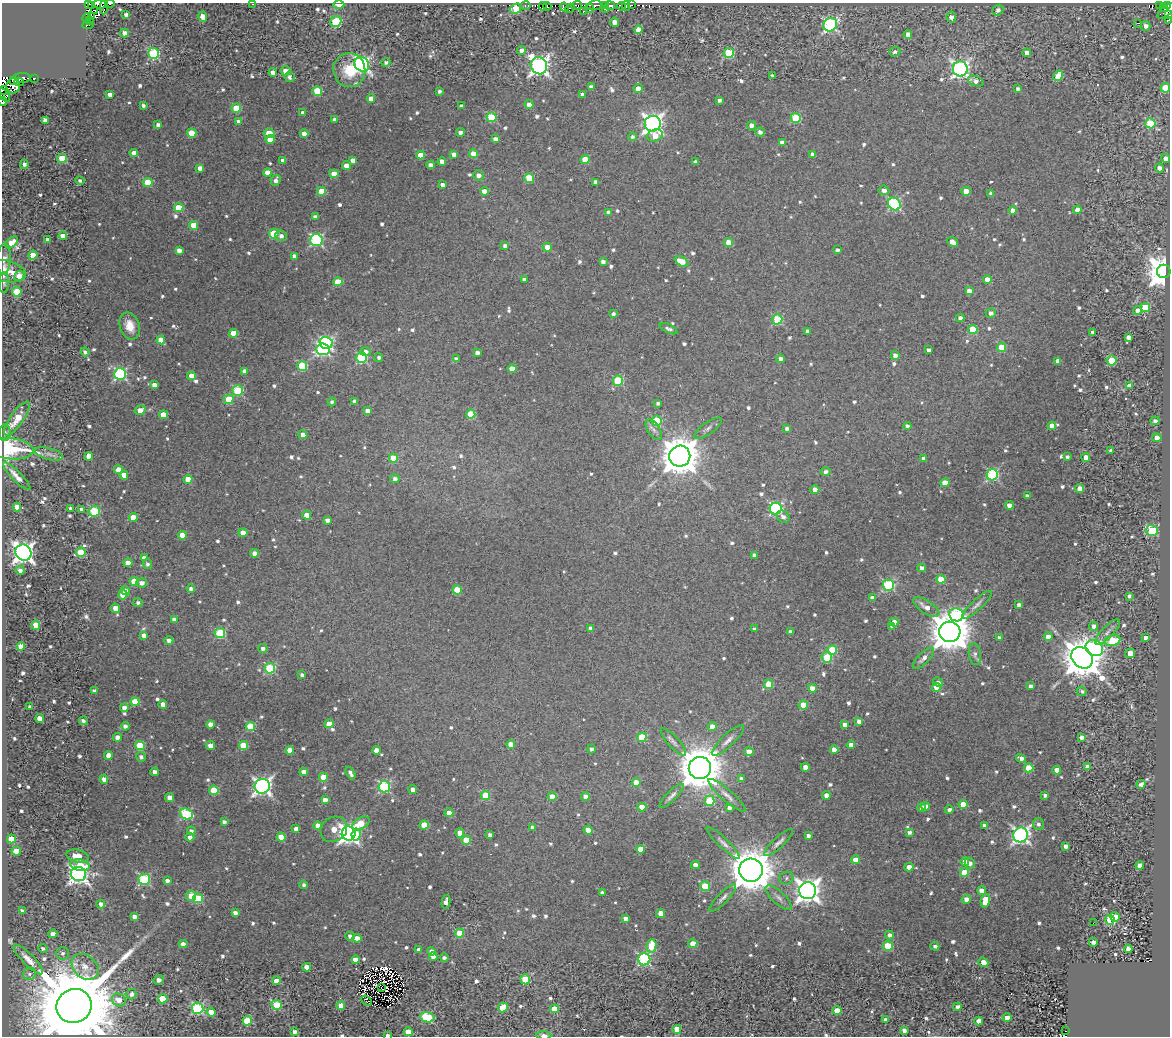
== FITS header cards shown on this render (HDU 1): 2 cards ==
NAXIS1  =                 1168
NAXIS2  =                 1034

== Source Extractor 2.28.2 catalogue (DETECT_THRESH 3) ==
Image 1168 x 1034 px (HDU 1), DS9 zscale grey, 1 PNG px = 1 image px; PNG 1172 x 1038 px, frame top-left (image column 1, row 1034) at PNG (2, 3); each listed source drawn as its Kron ellipse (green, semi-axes under 4 px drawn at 4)
Background 0.944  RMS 0.47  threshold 1.42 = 3 sigma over >= 5 px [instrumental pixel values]
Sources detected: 896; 14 with non-positive FLUX_AUTO (blend fragments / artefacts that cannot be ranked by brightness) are neither listed nor drawn; of the other 882, the 500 brightest by FLUX_AUTO listed and drawn (382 fainter detections omitted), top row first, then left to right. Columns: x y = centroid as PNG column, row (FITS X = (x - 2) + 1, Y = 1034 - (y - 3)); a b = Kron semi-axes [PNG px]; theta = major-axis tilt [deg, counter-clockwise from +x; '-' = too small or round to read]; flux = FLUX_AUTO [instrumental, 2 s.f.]
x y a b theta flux
88 3 4 2 - 770
110 3 5 2 - 100
100 4 7 4 -6 220
252 4 2 2 - 120
92 5 3 2 - 880
339 5 5 4 - 310
576 5 5 4 - 450
594 5 8 4 11 710
605 5 3 2 - 220
631 5 3 2 - 460
1167 5 3 2 - 91
526 6 5 3 - 280
543 6 4 3 - 580
547 6 4 2 - 190
610 6 5 3 - 1200
622 6 4 3 - 960
626 6 5 2 - 350
1159 6 4 3 - 470
104 7 7 3 89 380
564 7 4 3 - 160
1163 7 3 2 - 150
570 8 5 4 - 350
590 8 5 3 - 110
516 9 6 4 32 2500
606 10 3 2 - 120
998 10 6 5 - 130
95 11 3 2 - 170
1166 11 10 5 39 690
583 12 4 2 - 220
1168 14 3 2 - 180
126 15 4 4 - 130
91 17 3 2 - 240
203 17 5 4 - 310
951 17 5 4 - 150
87 18 5 3 - 410
1168 20 4 2 - 130
90 21 3 3 - 230
336 21 6 5 - 1500
614 22 4 4 - 220
1137 23 3 2 - 1900
88 25 6 2 5 680
830 25 7 6 - 5200
1146 26 5 4 - 170
638 30 4 4 - 550
124 33 4 4 - 230
908 34 4 4 - 210
522 50 4 4 - 170
895 52 5 4 - 100
1027 52 4 4 - 250
154 53 5 5 - 3200
729 53 5 5 - 1600
386 62 4 4 - 93
362 64 8 7 - 8400
539 66 9 8 - 15000
960 69 7 7 - 12000
349 70 17 16 - 1100
286 71 5 4 - 370
273 72 4 4 - 260
773 76 4 3 - 95
1058 76 6 4 59 820
290 77 5 5 - 130
22 78 8 5 2 580
34 78 3 3 - 90
13 80 4 3 - 240
976 81 8 5 -20 180
19 82 5 3 - 540
13 86 7 7 - 360
591 87 4 4 - 140
638 88 4 4 - 250
1165 88 5 4 - 1200
1018 89 4 4 - 110
3 90 5 4 - 400
317 91 5 5 - 1400
439 91 3 3 - 92
110 94 4 3 - 170
4 95 8 4 -54 870
582 95 4 3 - 120
371 99 4 4 - 300
719 100 4 3 - 110
3 102 4 2 - 290
143 105 4 3 - 91
529 105 4 4 - 270
462 106 4 4 - 150
236 108 5 4 - 1100
303 113 4 4 - 200
492 117 5 5 - 1500
796 118 5 5 - 2000
45 120 4 4 - 280
334 120 4 3 - 140
239 122 4 4 - 130
1150 123 5 5 - 1800
653 124 8 7 - 17000
158 125 4 4 - 140
751 125 4 4 - 210
461 132 4 4 - 170
760 132 5 4 - 150
192 133 4 4 - 990
269 133 5 4 - 740
304 134 4 4 - 270
655 135 8 6 16 470
632 137 4 4 - 91
270 139 5 4 - 370
495 139 4 4 - 170
782 143 4 4 - 250
134 153 4 4 - 310
454 154 4 4 - 160
473 154 4 4 - 460
813 154 4 4 - 200
421 155 4 4 - 500
1166 158 4 4 - 140
62 159 5 4 - 990
283 160 4 4 - 170
353 160 4 4 - 170
585 160 4 4 - 760
442 161 4 4 - 230
695 162 4 3 - 120
24 164 4 4 - 120
430 165 4 4 - 180
346 166 4 4 - 430
200 168 4 4 - 230
1159 168 4 4 - 170
267 173 4 4 - 410
334 174 4 4 - 390
478 175 5 5 - 180
529 178 5 4 - 1300
80 180 5 4 - 88
276 180 6 4 69 160
148 182 5 4 - 1000
596 182 4 4 - 160
443 185 4 4 - 230
884 190 5 5 - 170
321 191 4 4 - 740
484 191 4 4 - 210
966 191 4 4 - 480
991 193 4 4 - 90
894 204 7 6 - 4400
179 208 4 4 - 1100
1077 210 4 4 - 390
1013 211 4 4 - 390
608 213 4 4 - 170
315 217 4 4 - 140
193 225 4 4 - 590
274 234 5 5 - 1500
63 236 4 4 - 330
281 236 6 5 - 140
47 240 4 3 - 92
316 240 6 6 - 4600
12 242 7 4 42 470
952 242 6 4 -36 290
729 243 4 4 - 680
505 246 4 4 - 120
547 247 4 4 - 330
179 250 4 4 - 210
837 250 4 3 - 100
33 255 4 4 - 680
295 256 4 4 - 200
4 259 15 6 87 160
681 261 7 4 -27 590
603 262 4 4 - 160
7 271 19 10 -13 680
1164 271 7 6 - 72000
19 276 5 5 - 270
524 279 4 3 - 130
987 279 4 4 - 310
338 282 5 4 - 990
4 283 11 5 -89 87
969 291 4 4 - 220
17 292 5 5 - 700
1145 307 5 4 - 1200
1138 310 4 4 - 270
991 313 5 5 - 130
613 314 4 3 - 100
960 318 4 4 - 140
777 319 5 5 - 2100
130 326 14 9 -70 530
669 329 9 4 -24 99
973 329 4 4 - 1000
808 331 4 4 - 130
1093 332 3 3 - 140
233 333 4 4 - 760
1128 337 4 4 - 180
161 340 4 4 - 420
326 343 6 5 - 5000
1002 347 4 4 - 890
323 349 7 6 - 6000
928 350 4 3 - 120
85 352 5 4 - 96
365 352 5 4 - 120
477 353 4 4 - 150
895 355 4 4 - 190
362 358 5 5 - 2600
379 358 4 4 - 99
456 359 4 3 - 100
780 359 4 4 - 140
1058 361 4 4 - 310
1112 361 5 5 - 1500
302 366 5 5 - 1800
512 369 4 4 - 330
245 371 4 4 - 260
120 374 6 6 - 4600
191 376 4 4 - 380
618 381 5 5 - 1800
154 385 4 4 - 260
1129 386 4 4 - 320
238 391 5 5 - 2300
229 399 5 4 - 940
355 401 4 4 - 130
332 402 4 4 - 98
658 403 4 3 - 91
140 410 6 4 29 380
367 411 4 4 - 240
471 414 4 4 - 1000
163 415 4 4 - 550
17 418 20 6 54 740
656 421 5 5 - 1500
1155 421 4 4 - 120
907 426 4 4 - 100
1052 426 4 4 - 370
708 428 16 6 35 140
787 428 4 4 - 89
654 430 11 6 -59 150
5 433 8 5 -87 100
303 435 4 4 - 310
1157 438 4 4 - 400
11 449 23 10 -6 3400
1111 450 3 3 - 93
49 454 14 5 -15 160
89 456 4 4 - 420
680 456 10 10 - 92000
1067 457 4 3 - 92
393 458 5 4 - 880
1086 458 4 4 - 610
924 459 4 4 - 210
118 470 4 4 - 460
825 472 5 4 - 120
124 475 4 4 - 370
992 475 6 5 - 3800
17 476 19 5 -45 280
188 479 4 4 - 540
395 479 5 4 - 160
945 483 4 4 - 710
1079 489 4 4 - 290
815 490 4 4 - 350
1027 496 4 4 - 140
1009 505 4 4 - 250
17 507 4 4 - 390
71 508 3 3 - 110
82 509 4 3 - 140
776 509 6 6 - 4600
94 511 6 5 - 2000
307 515 4 4 - 300
133 517 4 4 - 540
783 517 7 5 -38 120
327 520 4 4 - 150
1152 530 6 5 - 2400
243 533 4 4 - 400
182 535 4 4 - 520
81 552 5 4 - 920
23 553 8 7 - 20000
255 553 4 4 - 300
754 555 4 4 - 110
144 558 4 4 - 190
128 563 4 4 - 400
147 564 5 4 - 91
922 568 4 4 - 140
20 570 5 4 - 140
941 579 4 4 - 790
134 581 4 4 - 740
142 583 5 4 - 190
888 585 5 5 - 3300
191 589 4 4 - 130
457 590 4 4 - 820
125 591 5 4 - 150
123 595 5 4 - 580
1129 596 4 3 - 88
872 598 4 4 - 240
138 602 5 4 - 98
977 605 19 5 43 160
1019 605 4 3 - 140
926 607 15 6 -32 330
115 608 4 4 - 330
956 615 7 6 - 2700
174 620 4 4 - 190
894 622 4 4 - 330
36 625 4 4 - 620
1094 626 4 4 - 160
892 627 4 3 - 100
591 628 4 4 - 120
754 629 4 3 - 110
790 632 4 4 - 100
950 632 10 10 - 100000
1107 632 17 6 46 180
220 633 5 5 - 2200
144 635 4 4 - 190
1048 637 4 4 - 210
1146 637 4 3 - 140
999 638 4 3 - 94
169 640 4 4 - 140
1112 641 8 5 12 1000
21 646 4 4 - 680
1094 648 9 7 -31 5100
263 649 5 4 - 130
832 650 5 5 - 1200
1130 653 5 5 - 410
975 654 11 6 -81 120
827 657 5 5 - 1500
923 658 14 5 45 160
1082 658 12 9 -45 97000
270 668 5 5 - 2400
302 675 4 4 - 110
938 682 5 4 - 91
769 684 4 4 - 1000
1031 686 4 4 - 130
936 687 4 4 - 580
812 688 4 4 - 340
94 691 4 3 - 89
1082 691 5 4 - 91
135 702 4 4 - 880
163 704 4 4 - 250
803 705 4 4 - 740
30 707 4 3 - 94
124 708 4 4 - 200
40 718 4 4 - 360
83 721 4 3 - 90
859 721 4 4 - 200
211 724 4 4 - 280
329 724 4 4 - 600
845 725 4 4 - 180
125 726 4 4 - 110
250 726 5 4 - 1500
712 726 4 4 - 300
117 737 4 4 - 260
642 737 5 4 - 1200
1081 737 4 3 - 160
728 740 21 6 43 220
673 742 17 5 -48 150
511 745 4 4 - 430
851 745 4 4 - 300
140 746 5 4 - 1400
210 746 4 4 - 300
243 746 4 4 - 1000
591 749 4 4 - 110
290 750 4 4 - 370
376 750 4 4 - 350
834 750 4 4 - 440
749 752 4 4 - 370
108 755 4 4 - 240
141 757 5 5 - 110
1021 758 5 4 - 140
805 767 4 4 - 300
1088 767 4 4 - 310
700 768 11 11 - 130000
1029 768 4 4 - 1400
1057 770 4 4 - 290
155 772 4 4 - 170
304 772 4 4 - 360
350 773 7 4 -62 130
323 777 4 4 - 680
741 778 4 3 - 92
104 779 4 4 - 180
636 782 4 4 - 750
1141 784 4 4 - 140
262 786 7 7 - 14000
384 787 6 6 - 3700
413 789 4 4 - 230
214 790 4 4 - 1300
727 795 24 6 -41 220
826 795 4 4 - 270
1045 795 4 3 - 110
485 796 4 4 - 1200
585 796 4 4 - 150
672 796 16 5 44 140
170 797 4 4 - 270
552 797 4 4 - 420
325 800 4 4 - 240
709 801 5 5 - 1600
963 804 4 4 - 730
925 806 4 4 - 180
642 807 4 4 - 670
922 807 4 4 - 130
729 808 4 3 - 110
949 810 4 3 - 110
449 813 4 4 - 360
186 814 6 5 - 3000
224 822 4 3 - 110
361 823 9 5 32 780
1038 824 6 5 - 120
424 825 5 4 - 810
318 826 4 4 - 260
985 826 4 4 - 180
533 828 4 4 - 260
296 829 4 4 - 210
334 829 14 12 37 680
588 830 4 4 - 620
191 831 4 4 - 88
909 832 3 3 - 120
460 833 4 4 - 360
349 834 7 7 - 15000
356 834 6 4 82 520
490 835 4 4 - 130
1021 835 7 7 - 11000
808 836 4 3 - 120
190 837 4 4 - 170
281 837 4 4 - 750
12 839 4 4 - 1100
466 840 4 4 - 750
779 842 19 5 43 160
723 843 22 5 -44 180
1066 846 4 4 - 180
641 849 4 4 - 680
16 851 4 4 - 650
78 856 11 6 -13 630
855 860 4 4 - 350
965 862 4 4 - 340
970 863 5 5 - 180
80 865 10 6 -11 770
695 865 4 4 - 200
1140 865 4 4 - 200
909 867 4 4 - 300
751 870 12 11 - 110000
964 872 4 4 - 800
78 874 8 7 - 16000
786 878 7 6 - 100
144 879 6 5 - 3300
167 881 4 3 - 140
304 885 4 4 - 87
705 886 5 4 - 1200
808 891 8 8 - 31000
982 891 4 4 - 350
602 893 4 3 - 110
191 896 5 5 - 430
198 898 5 5 - 1700
723 898 18 5 46 160
779 898 17 6 -43 190
966 899 4 4 - 250
985 901 7 4 78 800
446 902 7 4 78 230
101 904 4 4 - 160
22 911 4 3 - 99
235 913 4 4 - 150
661 913 4 4 - 570
134 916 4 4 - 190
1115 917 5 4 - 430
625 919 4 3 - 140
1110 920 5 5 - 1800
1093 923 2 2 - 580
460 933 4 4 - 1100
53 934 4 4 - 200
889 935 4 4 - 130
350 936 4 4 - 120
357 938 4 4 - 370
1093 942 4 4 - 170
183 944 4 4 - 200
693 944 4 4 - 610
651 946 7 5 81 1000
888 946 5 5 - 1400
935 946 4 4 - 110
43 949 4 4 - 97
418 949 4 4 - 110
1128 949 4 4 - 200
431 951 4 4 - 180
62 953 6 6 - 110
433 957 4 4 - 320
444 958 4 4 - 100
28 959 20 5 -45 300
644 959 6 6 - 4800
355 960 4 4 - 340
983 962 5 4 - 310
85 967 15 11 -41 420
307 967 4 4 - 290
30 974 6 6 - 99
525 979 5 5 - 1600
159 980 5 4 - 210
276 981 4 4 - 260
381 987 4 2 - 100
131 994 5 5 - 130
163 999 5 4 - 970
119 1000 7 6 - 330
366 1001 6 4 -41 120
276 1005 5 5 - 1800
74 1006 18 16 34 590000
341 1006 4 4 - 320
503 1007 5 4 - 830
957 1007 4 4 - 150
198 1008 6 5 - 4300
554 1009 4 4 - 670
837 1011 4 4 - 470
211 1012 4 4 - 390
427 1017 7 5 -13 2200
1007 1018 4 4 - 500
886 1020 4 3 - 220
247 1021 5 4 - 1300
979 1021 4 4 - 320
677 1029 4 4 - 560
904 1030 4 3 - 170
1066 1031 3 2 - 110
294 1032 4 4 - 200
408 1032 4 4 - 450
388 1035 3 2 - 110
544 1035 7 3 -3 220
At the frame edge (FLAGS 8, measured only in part): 14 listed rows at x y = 88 3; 110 3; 100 4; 252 4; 339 5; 1168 14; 1168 20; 1165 88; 3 90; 4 95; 3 102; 7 271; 388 1035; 544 1035
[382 fainter detections neither listed nor drawn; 14 non-positive-flux detections neither listed nor drawn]